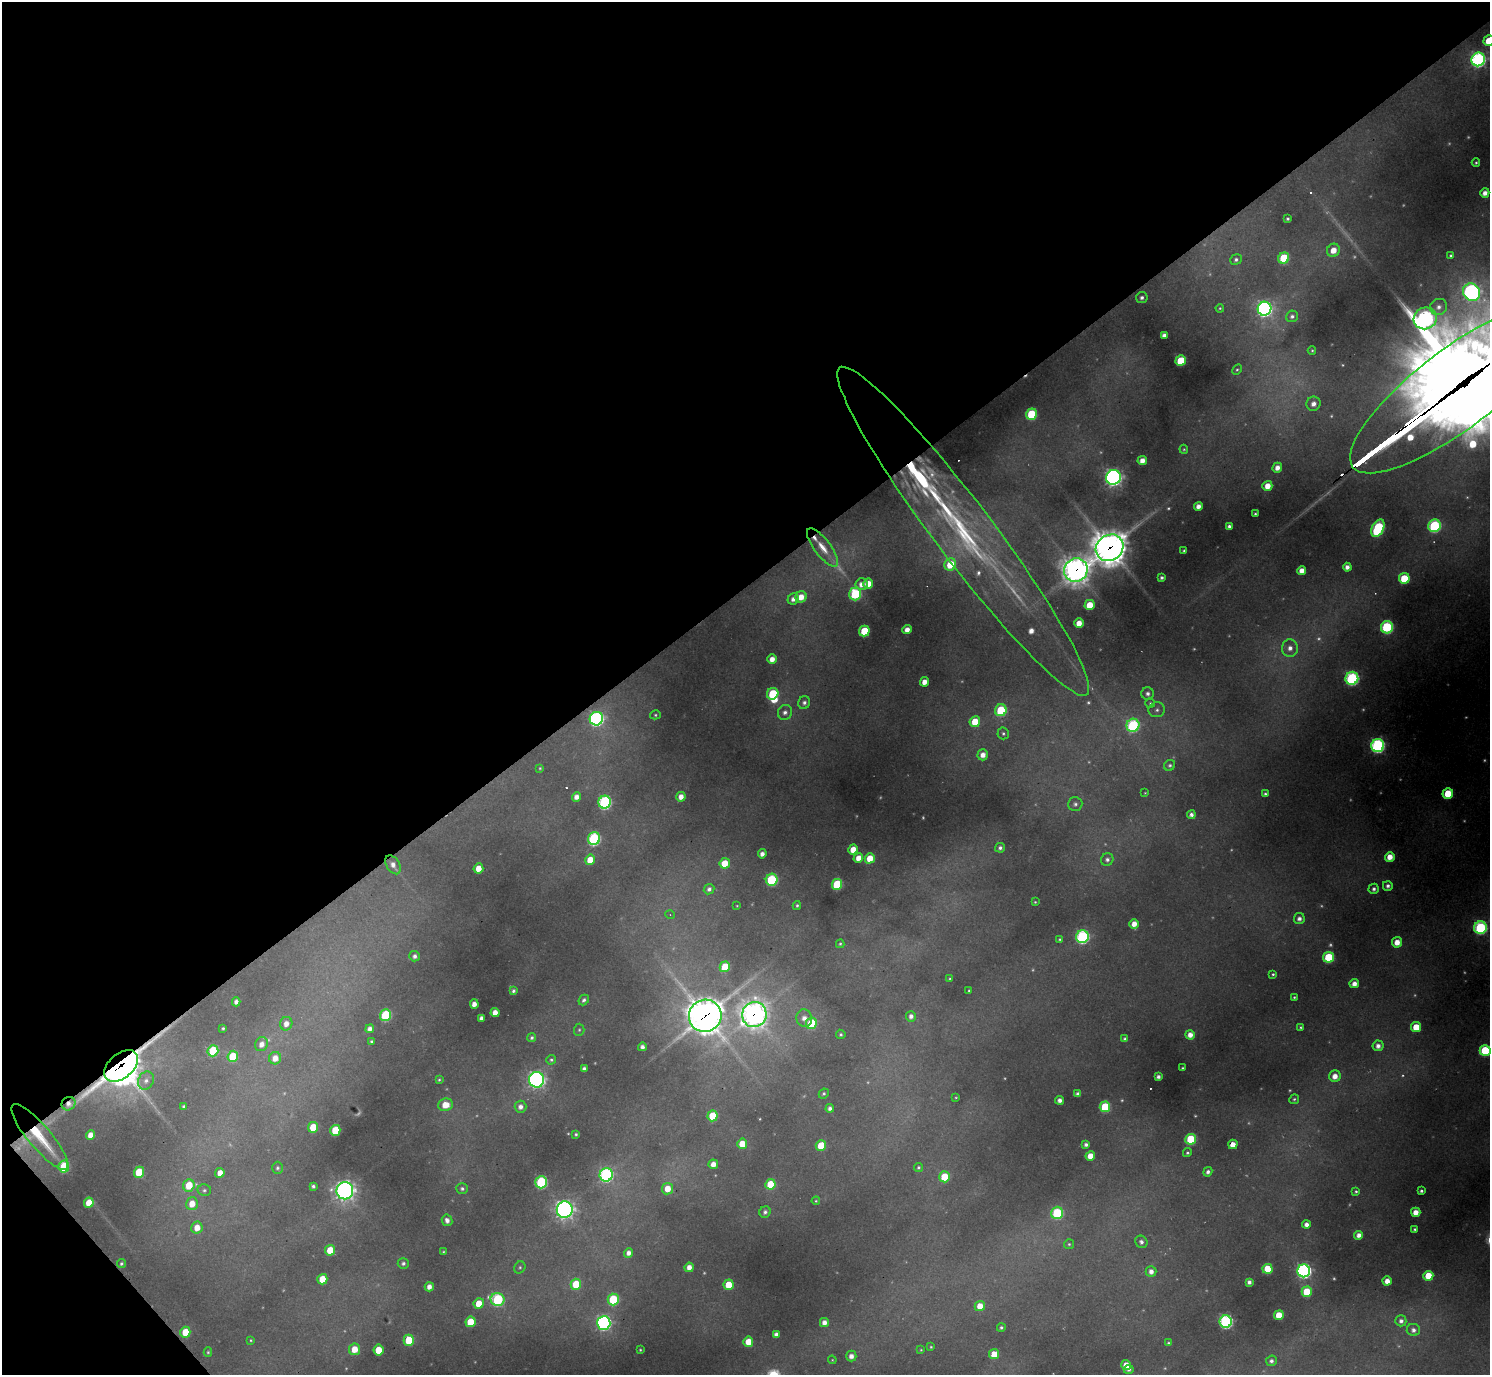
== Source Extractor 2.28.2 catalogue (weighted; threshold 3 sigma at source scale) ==
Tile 5 of 4 x 4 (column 1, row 2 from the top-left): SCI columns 1-1488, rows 3044-4416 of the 5951 x 5947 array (HDU 1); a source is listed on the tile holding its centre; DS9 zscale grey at full resolution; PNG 1492 x 1377 px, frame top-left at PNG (2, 2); each listed source drawn as its Kron ellipse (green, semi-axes under 4 px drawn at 4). Shown black and unused: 44% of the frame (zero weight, under 2 of 3 exposures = <1% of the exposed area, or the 3 px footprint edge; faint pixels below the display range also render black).
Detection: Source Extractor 2.28.2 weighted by HDU 2 'WHT'; one run over the whole footprint, this tile lists its part. Background 0.385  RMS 0.013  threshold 0.0569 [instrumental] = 3 sigma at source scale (4.5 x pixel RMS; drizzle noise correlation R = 1.50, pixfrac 1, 0.05/0.05 arcsec/px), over >= 5 px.
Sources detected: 321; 47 too faint to see at this stretch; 1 inside a brighter object's white glare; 6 cosmic-ray / hot-pixel residue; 1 long thin detection or spike segment (spike, bleed or trail) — neither listed nor drawn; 5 inside a brighter listed object's ellipse — not listed separately; the other 261 listed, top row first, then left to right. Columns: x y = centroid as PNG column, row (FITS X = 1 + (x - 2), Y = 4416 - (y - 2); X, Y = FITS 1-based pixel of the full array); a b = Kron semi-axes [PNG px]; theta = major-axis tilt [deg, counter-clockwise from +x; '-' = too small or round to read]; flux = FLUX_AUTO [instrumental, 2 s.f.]
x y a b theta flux
1489 41 5 5 - 35
1478 59 7 6 - 410
1476 163 4 4 - 2.2
1485 193 5 4 - 10
1288 219 4 3 - 2.5
1333 250 7 6 - 18
1451 255 4 3 - 2.1
1284 258 6 5 - 74
1236 260 6 5 - 3.6
1472 292 9 8 - 550
1142 298 6 5 - 4.7
1439 307 9 8 - 7.4
1220 308 4 3 - 1.5
1264 309 7 7 - 480
1292 316 6 5 - 4.2
1425 318 12 10 26 490
1164 335 4 4 - 6.1
1312 351 4 3 - 1.8
1181 361 5 5 - 60
1237 370 5 4 - 2.1
1457 388 131 39 37 32000
1313 404 7 7 - 9.6
1031 414 6 5 - 80
1184 449 4 4 - 1.7
1142 460 5 4 - 12
1277 468 5 4 - 11
1113 477 7 7 - 600
1267 486 5 4 - 18
1198 506 4 4 - 10
1255 514 3 3 - 2
1229 526 4 4 - 5.3
1434 526 6 6 - 180
1378 528 9 5 65 190
963 531 205 29 -53 350
823 547 23 8 -53 24
1110 548 14 12 37 2700
1184 551 3 3 - 2
950 564 6 6 - 51
1347 567 4 4 - 8.4
1076 570 12 11 - 1400
1302 571 5 4 - 14
1162 578 3 3 - 3.4
1404 578 5 5 - 53
862 584 6 6 - 10
868 584 5 5 - 22
855 594 6 6 - 110
801 597 6 5 - 18
793 599 6 5 - 8.1
1090 605 5 5 - 31
1079 623 5 4 - 16
1387 627 6 6 - 150
907 630 5 4 - 12
864 631 5 5 - 57
1290 648 8 8 - 10
772 659 5 4 - 13
1352 678 6 6 - 250
924 682 5 4 - 13
773 694 6 5 - 81
1148 694 6 6 - 5.2
804 703 7 6 - 5
1150 703 5 5 - 2.1
1001 710 6 5 - 88
1157 710 8 7 - 5.2
785 712 8 7 - 6.5
655 715 5 4 - 2.2
596 719 7 6 - 350
975 722 5 5 - 33
1133 725 7 6 - 200
1003 733 6 5 - 3
1378 746 6 6 - 330
983 755 5 5 - 12
1170 765 6 5 - 3.2
540 768 3 3 - 1.6
1145 793 4 3 - 1.1
1448 793 5 5 - 49
1265 794 4 4 - 3
576 797 5 4 - 9.6
681 797 5 4 - 11
605 802 6 6 - 250
1075 804 7 7 - 4.7
1191 815 4 4 - 6
594 839 6 6 - 210
1000 848 5 4 - 4.4
853 849 5 4 - 21
762 854 4 4 - 7.8
1390 857 5 4 - 18
858 858 5 4 - 14
870 858 5 5 - 27
1107 859 6 6 - 5.3
590 860 5 5 - 22
725 863 5 5 - 27
393 865 10 6 -58 8.6
478 868 5 5 - 18
772 880 6 6 - 130
837 884 5 5 - 86
1388 886 5 4 - 5.1
709 889 5 5 - 5.2
1374 889 5 5 - 4.3
1035 902 3 3 - 1.3
797 905 4 4 - 2.4
737 906 3 2 - 1
670 915 5 3 - 1.1
1299 919 5 5 - 6.4
1134 924 5 4 - 14
1480 928 6 6 - 210
1082 937 6 6 - 260
1060 939 4 4 - 1.8
1397 942 5 5 - 17
840 944 4 4 - 1.8
415 956 5 5 - 5.4
1328 957 5 5 - 81
725 967 5 5 - 48
1273 974 4 3 - 2.1
950 979 3 3 - 1.5
1354 984 5 4 - 10
969 990 3 2 - 1.5
513 991 4 4 - 3.3
1294 997 3 3 - 1.4
584 1000 6 4 48 3.7
236 1002 4 4 - 6.5
474 1004 4 4 - 11
495 1013 5 4 - 13
385 1015 6 5 - 100
754 1015 12 12 - 1100
705 1016 16 16 - 2600
911 1016 5 5 - 6.5
481 1018 4 4 - 6.1
804 1018 9 8 - 11
811 1023 6 5 - 75
286 1024 7 6 - 11
1301 1027 3 3 - 1.6
1416 1027 5 5 - 34
223 1028 3 3 - 2
370 1029 4 4 - 8.2
579 1030 6 5 - 2.4
841 1034 5 4 - 2.8
1190 1035 5 4 - 11
532 1038 4 4 - 3
1125 1039 4 4 - 3.9
371 1041 3 3 - 2.6
262 1044 7 6 - 11
1378 1046 5 5 - 8.6
642 1047 4 4 - 6.1
1485 1050 5 5 - 95
213 1051 6 5 - 64
233 1056 6 5 - 54
275 1058 6 6 - 15
551 1060 5 4 - 2.4
121 1066 19 12 41 2800
1182 1068 3 2 - 1.4
584 1069 4 4 - 6.1
1335 1076 6 6 - 15
1158 1077 4 4 - 4.6
439 1080 4 3 - 1.7
537 1080 8 7 - 480
146 1081 9 7 65 7
824 1093 5 4 - 2.5
1078 1094 4 4 - 5.1
956 1097 3 2 - 1.1
1294 1099 5 4 - 2.4
1059 1100 4 4 - 6.7
68 1104 7 6 - 8.2
446 1105 7 6 - 23
184 1107 3 3 - 2.6
520 1107 6 6 - 7.6
1105 1107 5 5 - 73
830 1108 4 4 - 5.7
713 1116 5 5 - 50
313 1127 5 5 - 36
335 1130 5 5 - 53
576 1134 3 3 - 2.2
90 1135 5 4 - 14
40 1137 42 11 -50 53
1191 1139 5 5 - 74
742 1144 5 5 - 27
1086 1144 4 4 - 4.2
1233 1144 5 4 - 15
821 1145 5 5 - 35
1187 1153 5 4 - 2.6
1090 1156 5 4 - 19
713 1164 5 5 - 11
64 1167 6 5 - 62
918 1167 5 4 - 2.3
277 1168 6 5 - 3.1
139 1172 5 5 - 54
1208 1172 5 4 - 4.9
220 1173 5 4 - 15
606 1175 7 6 - 280
944 1177 5 5 - 47
541 1182 6 5 - 160
770 1184 5 5 - 53
189 1185 6 5 - 35
313 1186 4 4 - 3.5
462 1189 5 5 - 3.5
667 1189 6 5 - 20
204 1190 7 5 -9 3.2
345 1191 8 8 - 700
1356 1191 4 4 - 2.3
1421 1191 3 3 - 3
816 1201 4 4 - 1.4
89 1203 5 4 - 25
192 1204 6 6 - 20
565 1210 8 8 - 620
765 1212 6 5 - 5.1
1416 1212 5 4 - 17
1057 1213 6 6 - 130
447 1220 6 5 - 7.2
1306 1224 4 4 - 8.6
197 1228 6 5 - 18
1415 1229 3 3 - 2.2
1359 1235 4 4 - 9.2
1141 1242 6 5 - 4.8
1069 1244 5 5 - 2.2
330 1250 5 5 - 33
443 1252 4 3 - 1.6
629 1253 5 4 - 9.1
121 1263 5 4 - 2.7
403 1263 5 5 - 3.8
520 1267 6 5 - 2.4
689 1267 5 4 - 11
1268 1269 5 5 - 47
1151 1271 5 5 - 9.3
1304 1271 6 6 - 430
1428 1276 5 5 - 40
322 1279 5 5 - 30
1387 1281 4 4 - 14
1249 1282 4 4 - 5.2
576 1284 5 5 - 41
728 1285 5 5 - 37
429 1287 4 4 - 9.6
1307 1292 5 5 - 52
498 1299 7 6 - 170
613 1299 6 5 - 88
479 1304 5 5 - 29
980 1306 5 5 - 21
1279 1315 5 5 - 29
1401 1321 5 5 - 5.8
470 1322 5 5 - 41
824 1322 4 4 - 9.6
1226 1322 6 6 - 300
604 1323 7 6 - 360
1001 1328 4 4 - 2.8
1413 1330 6 6 - 6.3
185 1332 5 5 - 34
776 1334 4 4 - 5.4
251 1340 4 3 - 1.6
409 1340 5 5 - 52
748 1342 5 5 - 23
1168 1343 4 3 - 2.3
931 1347 3 3 - 1.6
354 1349 6 5 - 24
378 1350 5 5 - 34
640 1350 3 3 - 1.5
921 1350 4 3 - 1.4
208 1352 4 4 - 2.1
994 1354 5 5 - 34
851 1356 5 5 - 9.7
832 1360 4 4 - 1.3
1271 1361 5 5 - 4.8
1126 1365 5 5 - 18
1129 1369 5 4 - 4.4
Overlapping masked pixels (flux is a lower limit): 9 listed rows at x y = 1457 388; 1110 548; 1076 570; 754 1015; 705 1016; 121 1066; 68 1104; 40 1137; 1233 1144
Isophote crosses this tile's border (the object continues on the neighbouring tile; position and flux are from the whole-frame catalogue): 2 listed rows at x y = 1489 41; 1457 388